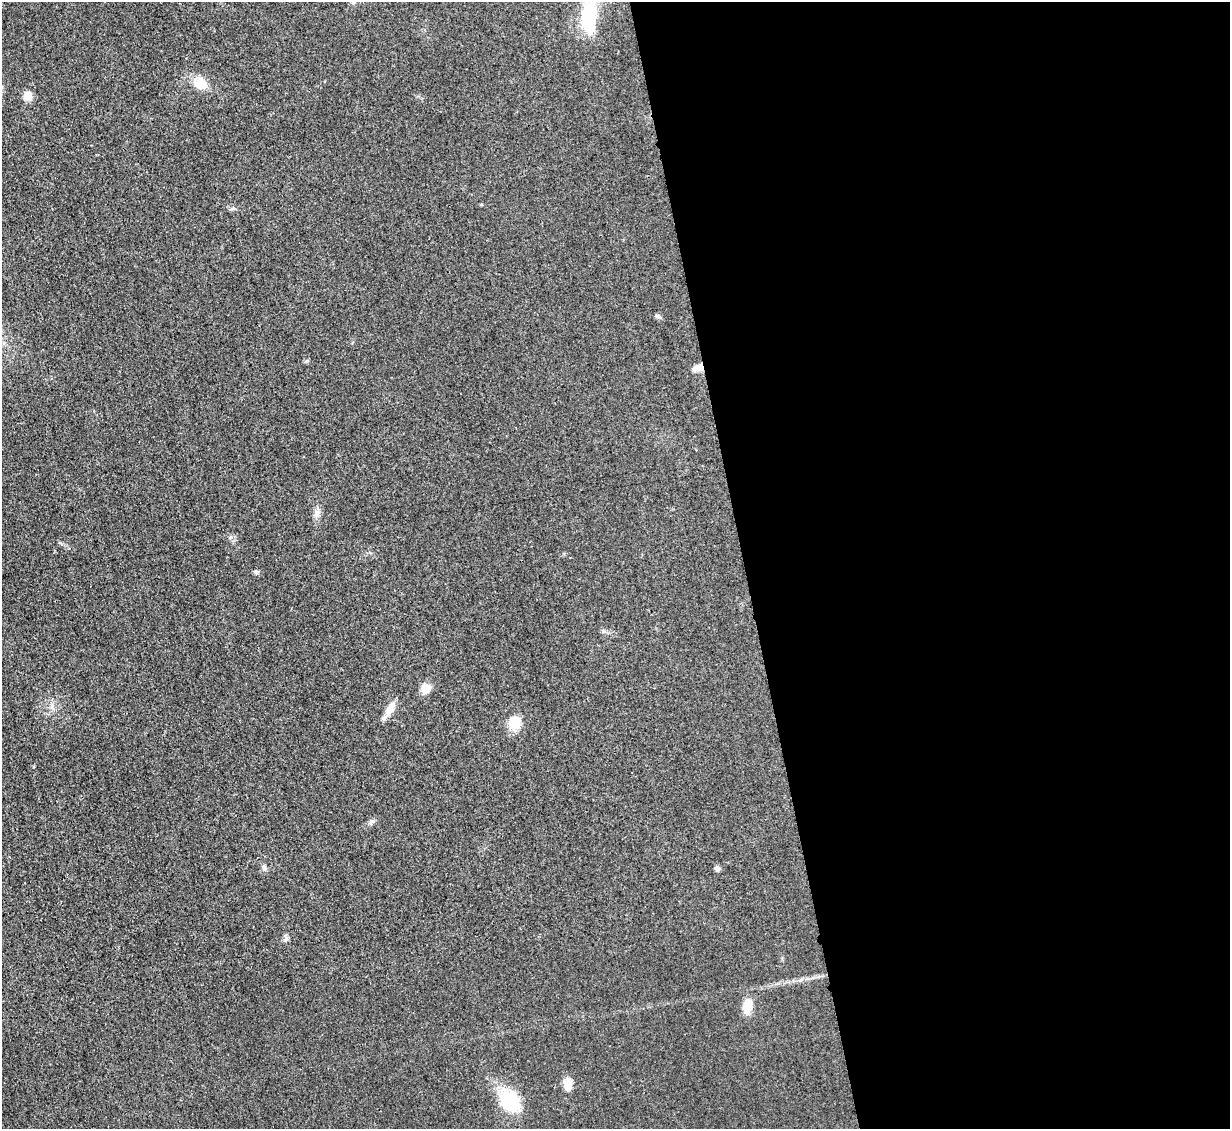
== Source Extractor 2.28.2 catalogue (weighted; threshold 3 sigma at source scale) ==
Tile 8 of 4 x 4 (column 4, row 2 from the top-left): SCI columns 3700-4927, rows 2521-3647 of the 4954 x 4926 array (HDU 1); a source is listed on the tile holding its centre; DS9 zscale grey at full resolution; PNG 1232 x 1131 px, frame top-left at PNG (2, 2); no overlay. Shown black and unused: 40% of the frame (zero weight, under 3 of 4 exposures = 2% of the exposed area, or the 3 px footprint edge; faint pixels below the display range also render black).
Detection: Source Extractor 2.28.2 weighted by HDU 2 'WHT'; one run over the whole footprint, this tile lists its part. Background 0.021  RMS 0.0049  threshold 0.0221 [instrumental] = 3 sigma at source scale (4.5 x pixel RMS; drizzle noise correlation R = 1.50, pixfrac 1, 0.05/0.05 arcsec/px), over >= 5 px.
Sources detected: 15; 1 inside a brighter object's white glare — not listed; the other 14 listed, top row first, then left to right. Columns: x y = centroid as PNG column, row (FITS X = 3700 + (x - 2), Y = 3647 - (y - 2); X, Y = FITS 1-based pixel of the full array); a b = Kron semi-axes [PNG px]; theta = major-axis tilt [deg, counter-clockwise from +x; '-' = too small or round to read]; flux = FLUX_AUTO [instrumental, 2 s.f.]
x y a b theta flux
589 17 45 16 89 24
200 84 17 15 -8 7
28 96 12 11 - 3.5
658 316 8 5 -19 1.1
699 367 13 7 8 3.2
317 513 11 8 71 2.4
256 572 6 5 - 0.9
425 688 10 9 - 5.3
390 709 21 8 63 4.8
514 723 14 14 - 7.7
717 869 7 5 -18 1.2
746 1008 15 13 -89 4.8
568 1084 18 10 86 3.9
509 1101 24 20 -43 23
Overlapping masked pixels (flux is a lower limit): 1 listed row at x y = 699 367
Isophote crosses this tile's border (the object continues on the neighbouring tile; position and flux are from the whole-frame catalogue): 1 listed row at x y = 589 17
Unlisted compact peaks at least as high as the median listed source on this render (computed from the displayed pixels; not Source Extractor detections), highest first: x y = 285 940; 307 361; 371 821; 231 537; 264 867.